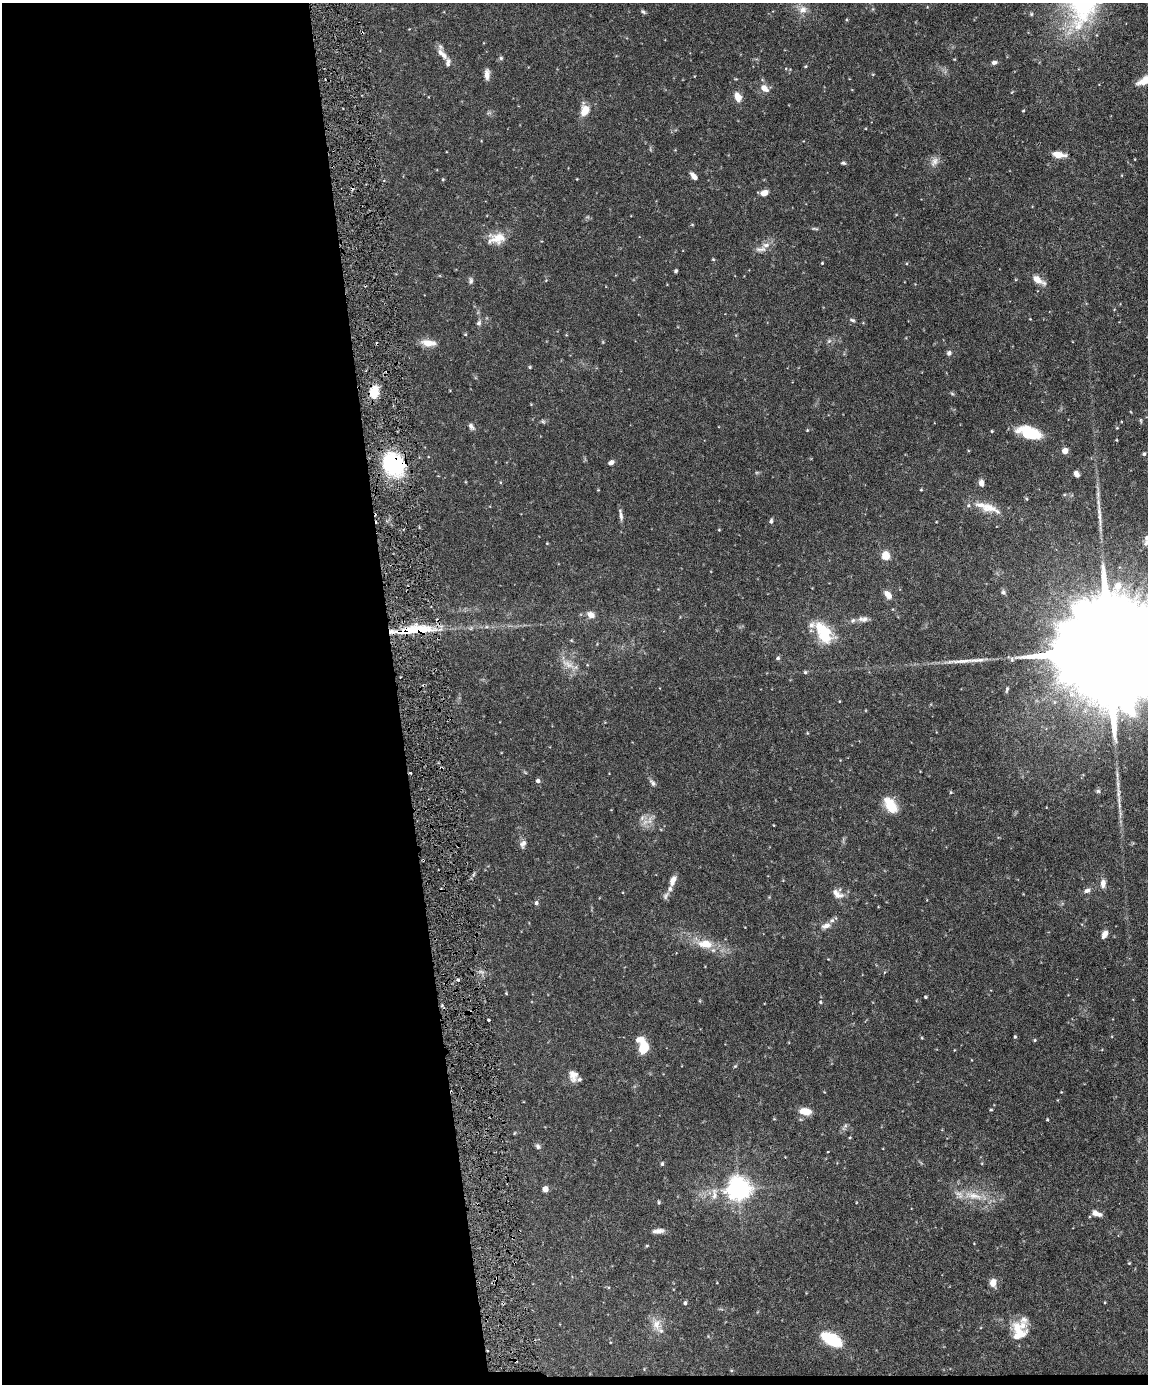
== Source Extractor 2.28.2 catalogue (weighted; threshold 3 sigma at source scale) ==
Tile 9 of 4 x 3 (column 1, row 3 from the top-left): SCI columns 2-1147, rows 235-1616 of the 4585 x 4509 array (HDU 1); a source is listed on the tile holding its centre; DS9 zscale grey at full resolution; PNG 1150 x 1386 px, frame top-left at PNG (2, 3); no overlay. Shown black and unused: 35% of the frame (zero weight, under 3 of 6 exposures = <1% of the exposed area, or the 3 px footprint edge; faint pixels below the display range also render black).
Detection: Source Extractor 2.28.2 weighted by HDU 2 'WHT'; one run over the whole footprint, this tile lists its part. Background 0.0991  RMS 0.0036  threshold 0.0148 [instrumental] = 3 sigma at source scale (4.09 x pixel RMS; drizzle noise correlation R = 1.36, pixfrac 0.8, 0.05/0.05 arcsec/px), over >= 5 px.
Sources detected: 147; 5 cosmic-ray / hot-pixel residue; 2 long thin detections or spike segments (spike, bleed or trail) — not listed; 12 inside a brighter listed object's ellipse — not listed separately; the other 128 listed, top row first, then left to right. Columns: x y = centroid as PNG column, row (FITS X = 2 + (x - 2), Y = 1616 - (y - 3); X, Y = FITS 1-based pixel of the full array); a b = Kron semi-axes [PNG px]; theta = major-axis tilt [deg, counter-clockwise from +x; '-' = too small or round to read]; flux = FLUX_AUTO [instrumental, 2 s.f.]
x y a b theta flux
803 10 12 10 32 2.5
643 12 7 4 -37 0.61
1031 14 5 5 - 0.42
442 54 19 8 -45 2.8
501 58 6 5 - 0.56
994 62 7 5 13 0.97
806 66 4 4 - 0.32
487 74 13 6 -89 1.8
873 74 5 3 - 0.24
1146 80 23 9 19 6
764 88 10 7 -40 2.7
738 97 11 7 -69 3.1
585 110 11 8 81 5.2
1023 111 3 3 - 0.27
1059 155 16 7 -8 3.4
934 161 14 9 51 2.1
843 163 6 5 - 0.58
694 176 9 5 -48 2
443 179 4 4 - 0.32
577 179 3 2 - 0.22
764 193 7 5 17 2.5
692 224 5 3 - 0.29
815 229 9 3 -5 0.51
497 238 24 14 9 5.5
766 245 12 7 22 2
713 259 4 4 - 0.3
822 263 3 3 - 0.28
676 271 4 3 - 0.46
1037 279 14 9 -41 3.1
471 281 10 6 83 0.87
1030 319 3 3 - 0.19
852 320 8 4 -16 0.61
479 323 8 6 70 0.9
465 334 4 4 - 0.33
829 341 7 6 - 0.75
428 343 19 8 -6 3.4
949 353 6 6 - 0.96
530 367 4 4 - 0.36
374 392 12 8 76 7.5
952 393 6 4 -20 0.44
1141 420 7 3 -81 0.39
543 421 7 4 -2 0.57
471 426 9 6 -52 1.1
1117 428 4 3 - 0.28
807 430 4 4 - 0.26
992 431 3 3 - 0.3
1029 432 28 13 -17 11
1065 451 4 4 - 4.7
1144 454 4 4 - 0.48
611 462 6 4 28 1.3
393 464 27 21 -51 29
757 472 6 4 18 0.39
1076 474 6 4 -61 1.5
981 483 8 6 -75 1.7
598 490 3 3 - 0.25
921 490 4 4 - 0.29
989 507 31 12 -19 6.6
621 515 16 4 -83 1.4
771 521 6 5 - 0.74
719 530 4 3 - 0.24
1147 538 7 7 - 1.2
886 556 10 8 -88 3.7
1003 592 7 6 - 0.81
888 595 11 7 -50 2.3
591 615 10 8 -30 2.2
863 619 14 7 1 1.7
414 630 48 9 4 17
824 633 31 18 -55 12
571 640 6 3 -19 0.32
1109 651 81 21 1 24000
778 658 6 5 - 0.62
568 664 22 9 -28 3.6
805 672 5 4 - 0.48
1007 689 8 4 80 0.6
538 781 5 5 - 0.88
652 783 11 6 -51 1
1098 791 6 6 - 0.56
951 792 5 4 - 0.33
891 805 18 10 -57 7.9
1119 806 11 4 -82 1.2
642 818 9 6 64 1.3
649 820 13 8 81 2.5
773 825 3 2 - 0.19
523 844 12 8 66 1.5
673 880 13 7 70 2.4
1103 883 11 7 89 1.9
1087 891 9 6 21 1.2
837 894 17 9 -34 2.6
666 895 12 6 57 1.1
536 903 6 5 - 0.66
826 926 13 7 20 1.9
1104 934 10 6 61 1.8
705 944 20 11 -6 6.2
458 979 4 4 - 0.56
506 993 4 4 - 0.26
925 997 4 3 - 0.33
820 1002 4 3 - 0.34
488 1020 3 2 - 0.51
1015 1037 4 3 - 0.43
922 1038 5 4 - 0.29
639 1039 11 7 24 2.1
1035 1040 4 4 - 0.36
643 1047 9 7 77 12
735 1066 6 3 44 0.34
573 1076 15 11 -74 2.7
1061 1092 3 3 - 0.19
991 1110 4 3 - 0.31
805 1111 12 7 -10 4.5
1047 1120 3 3 - 0.29
845 1127 13 4 57 0.94
514 1133 5 4 - 0.3
538 1146 8 6 -60 0.88
828 1152 3 2 - 0.24
662 1164 5 4 - 0.47
545 1189 5 4 - 3.8
738 1189 8 8 - 270
714 1194 19 7 86 2.5
973 1195 34 10 -12 6.9
659 1202 5 4 - 0.41
1095 1213 8 6 -28 1.7
658 1231 15 5 6 1.6
647 1246 5 3 - 0.29
1129 1263 4 4 - 0.28
993 1283 9 7 -88 2.9
685 1303 5 4 - 0.65
656 1324 17 11 88 3.7
1018 1330 26 16 -46 7.9
831 1339 21 9 -28 16
Overlapping masked pixels (flux is a lower limit): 4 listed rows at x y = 374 392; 393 464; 414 630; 1109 651
Isophote crosses this tile's border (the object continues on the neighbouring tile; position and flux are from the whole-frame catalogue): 3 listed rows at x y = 1146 80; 1147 538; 1109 651